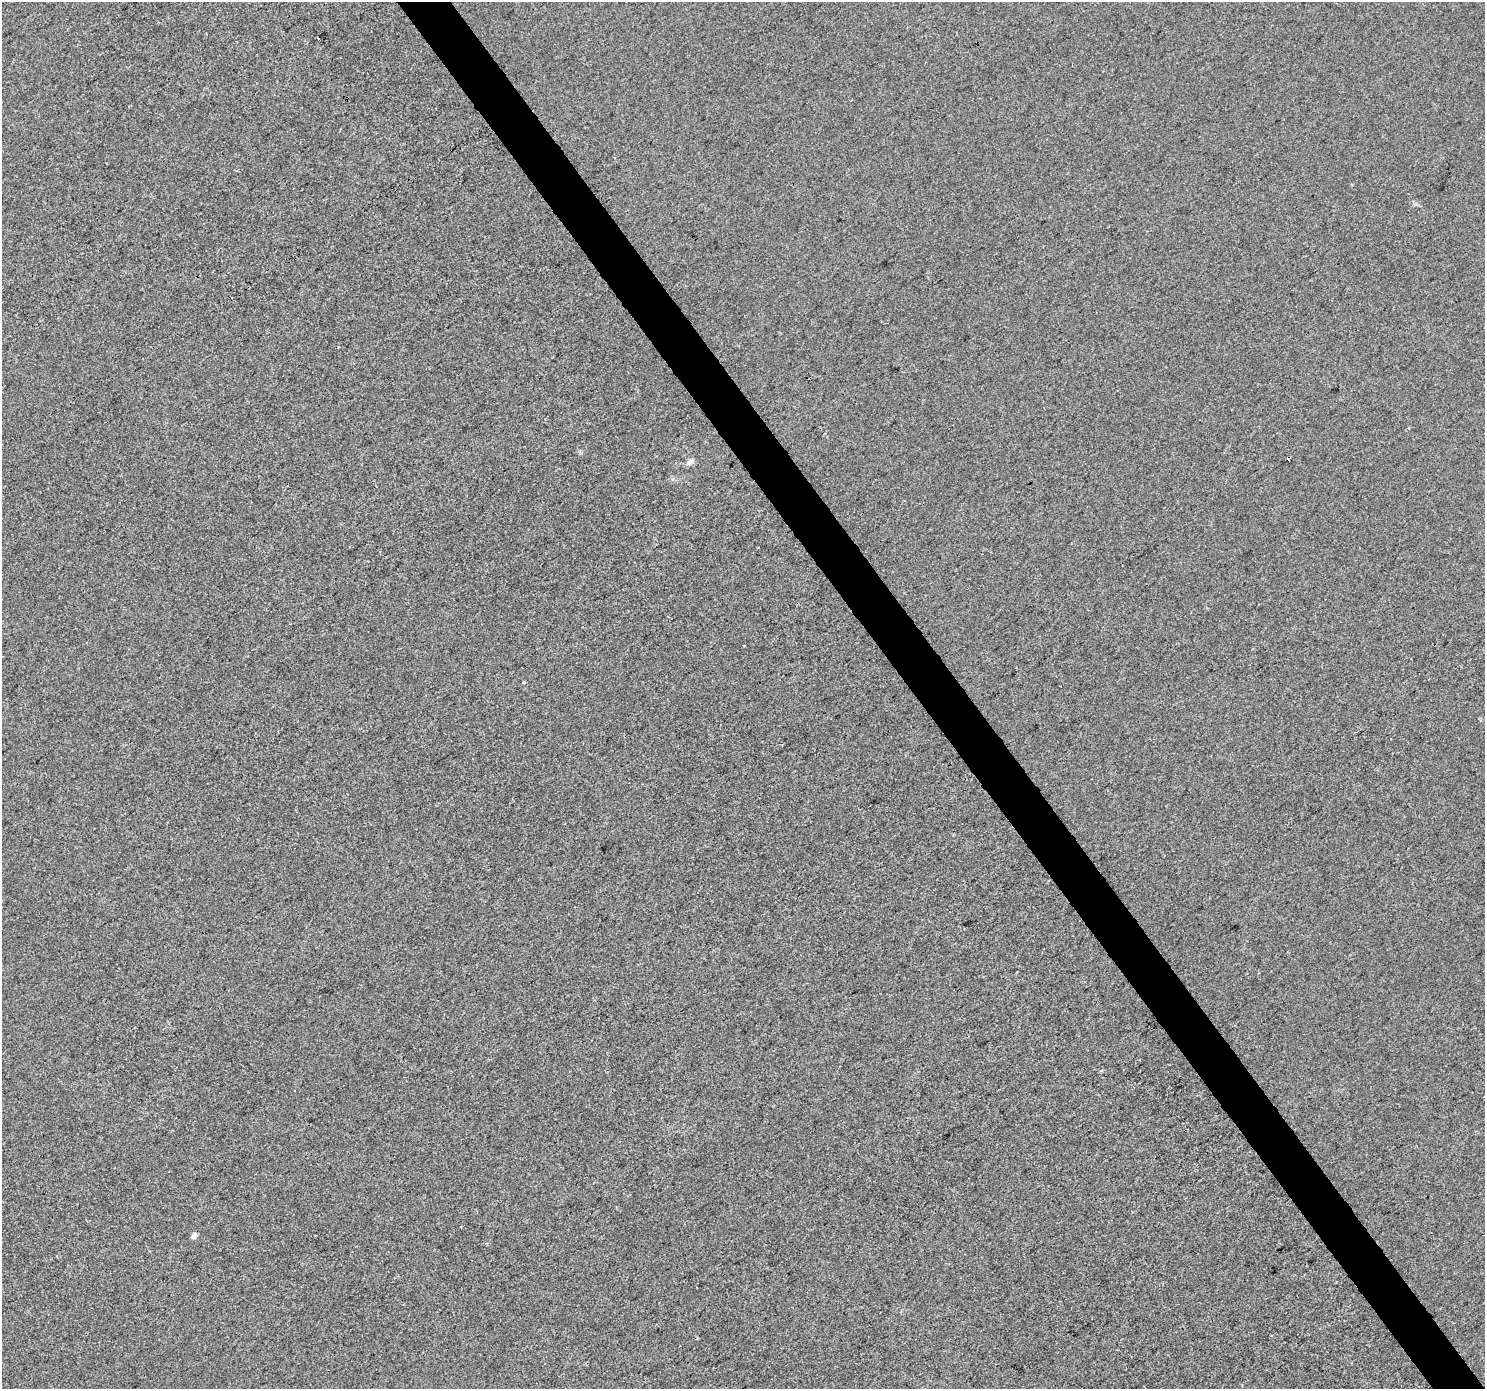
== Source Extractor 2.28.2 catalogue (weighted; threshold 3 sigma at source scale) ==
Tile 6 of 4 x 4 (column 2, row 2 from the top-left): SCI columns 1488-2970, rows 2962-4348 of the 5936 x 5861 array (HDU 1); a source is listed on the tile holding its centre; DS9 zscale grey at full resolution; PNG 1487 x 1391 px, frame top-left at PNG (2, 2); no overlay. Shown black and unused: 4% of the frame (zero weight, under 3 of 4 exposures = <1% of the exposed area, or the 3 px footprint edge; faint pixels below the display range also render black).
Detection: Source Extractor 2.28.2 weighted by HDU 2 'WHT'; one run over the whole footprint, this tile lists its part. Background 3.25e-04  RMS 0.0036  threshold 0.0161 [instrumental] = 3 sigma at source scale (4.5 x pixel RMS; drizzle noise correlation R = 1.50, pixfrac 1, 0.0396/0.0396 arcsec/px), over >= 5 px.
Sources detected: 5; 2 cosmic-ray / hot-pixel residue — not listed; the other 3 listed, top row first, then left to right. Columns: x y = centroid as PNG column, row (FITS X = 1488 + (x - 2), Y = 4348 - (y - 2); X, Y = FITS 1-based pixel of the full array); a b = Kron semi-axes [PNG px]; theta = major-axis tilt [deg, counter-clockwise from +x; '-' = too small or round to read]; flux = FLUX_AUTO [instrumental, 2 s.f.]
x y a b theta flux
319 39 2 2 - 0.4
690 462 10 7 45 1.4
194 1236 5 5 - 2